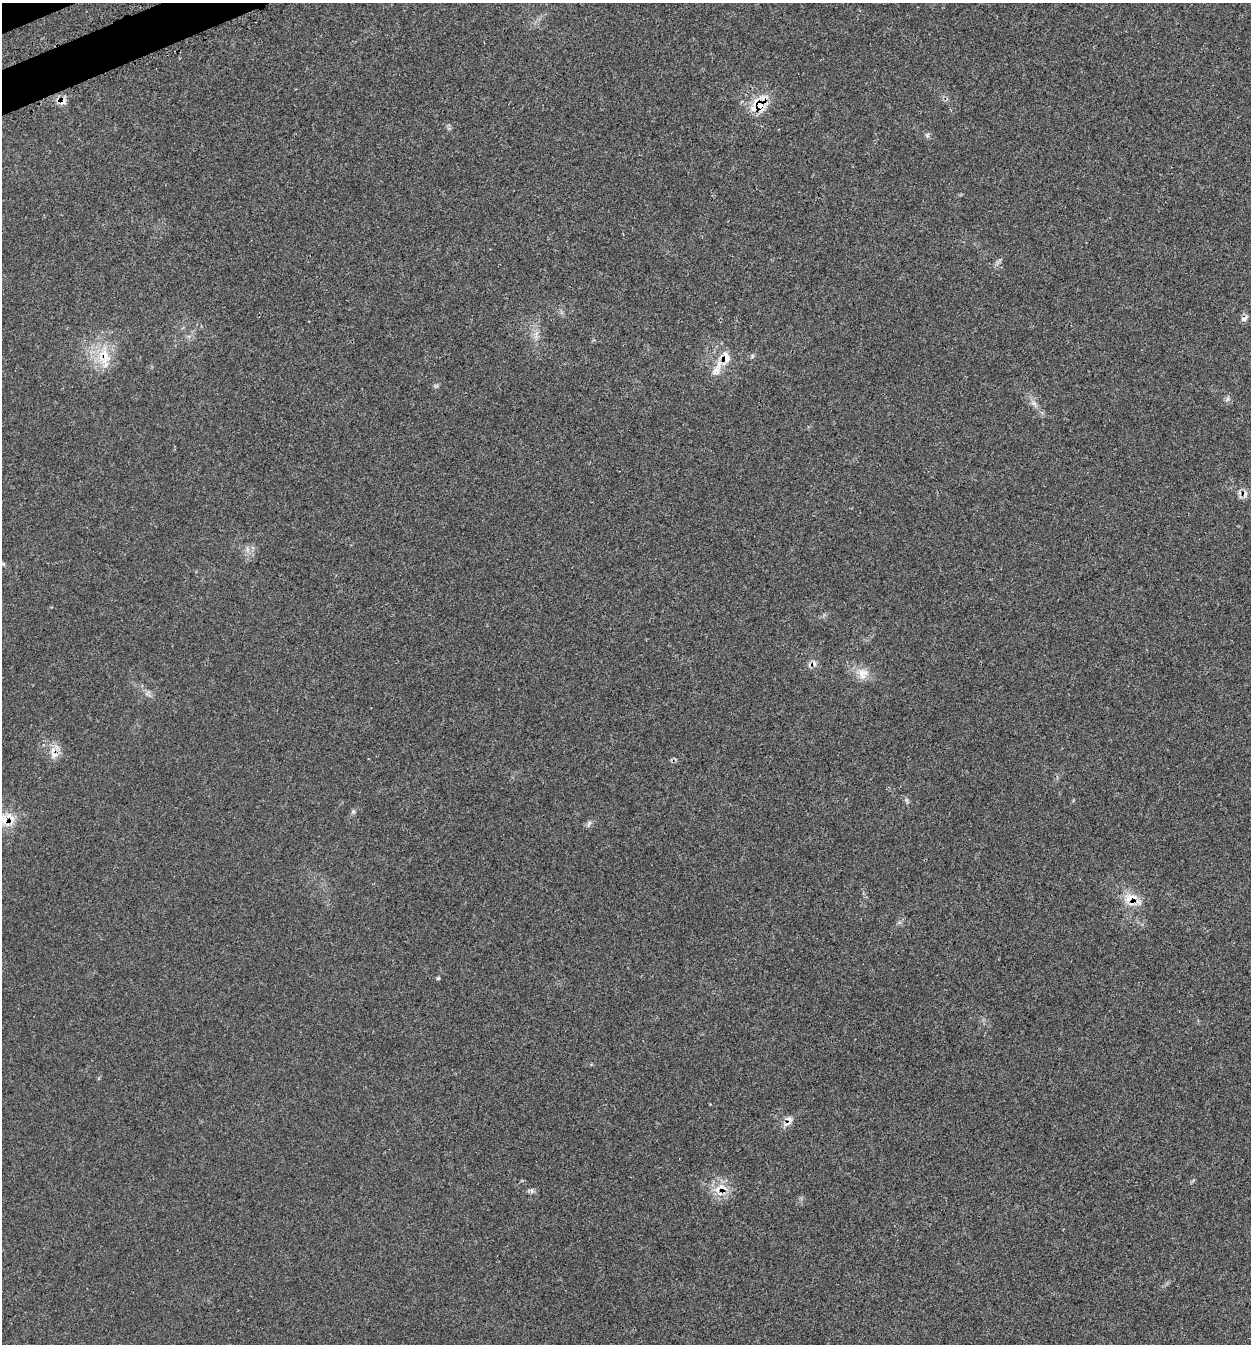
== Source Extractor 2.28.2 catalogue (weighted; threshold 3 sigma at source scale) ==
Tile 11 of 4 x 4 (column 3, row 3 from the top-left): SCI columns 2738-3986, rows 1456-2797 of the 5595 x 5585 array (HDU 1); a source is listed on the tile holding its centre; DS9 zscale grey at full resolution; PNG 1253 x 1346 px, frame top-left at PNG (2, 3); no overlay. Shown black and unused: <1% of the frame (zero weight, under 3 of 4 exposures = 8% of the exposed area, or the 3 px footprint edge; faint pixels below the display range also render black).
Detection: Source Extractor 2.28.2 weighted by HDU 2 'WHT'; one run over the whole footprint, this tile lists its part. Background 0.0393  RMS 0.0038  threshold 0.017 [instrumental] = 3 sigma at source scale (4.5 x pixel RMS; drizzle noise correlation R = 1.50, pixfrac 1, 0.05/0.05 arcsec/px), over >= 5 px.
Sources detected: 27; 3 cosmic-ray / hot-pixel residue — not listed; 2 inside a brighter listed object's ellipse — not listed separately; the other 22 listed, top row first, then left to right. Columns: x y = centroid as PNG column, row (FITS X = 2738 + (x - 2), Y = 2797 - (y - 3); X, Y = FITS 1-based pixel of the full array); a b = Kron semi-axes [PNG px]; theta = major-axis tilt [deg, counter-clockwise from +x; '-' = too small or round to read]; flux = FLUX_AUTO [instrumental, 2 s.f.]
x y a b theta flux
760 105 26 17 -79 9.9
927 135 7 4 56 0.68
1244 318 11 6 40 1.3
537 333 10 4 75 1.4
752 356 6 4 72 0.52
105 357 34 20 -84 12
726 357 18 13 -65 5.7
716 371 14 12 55 3.9
1227 399 8 6 49 0.98
1034 403 10 6 -40 1.6
3 564 6 4 -45 0.57
862 673 17 16 - 4.8
54 755 12 8 15 2.5
907 800 9 4 -76 0.69
353 811 6 5 - 0.72
4 819 18 11 90 5.3
589 824 10 3 66 0.77
1129 899 18 15 -33 6.5
438 978 5 4 - 0.44
789 1119 12 9 -32 2.1
721 1187 15 9 -19 4.4
532 1191 7 4 -89 0.75
Overlapping masked pixels (flux is a lower limit): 9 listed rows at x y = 760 105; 1244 318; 105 357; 726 357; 54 755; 4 819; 1129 899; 789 1119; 721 1187
Isophote crosses this tile's border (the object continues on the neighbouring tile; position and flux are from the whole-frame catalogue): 1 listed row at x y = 4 819